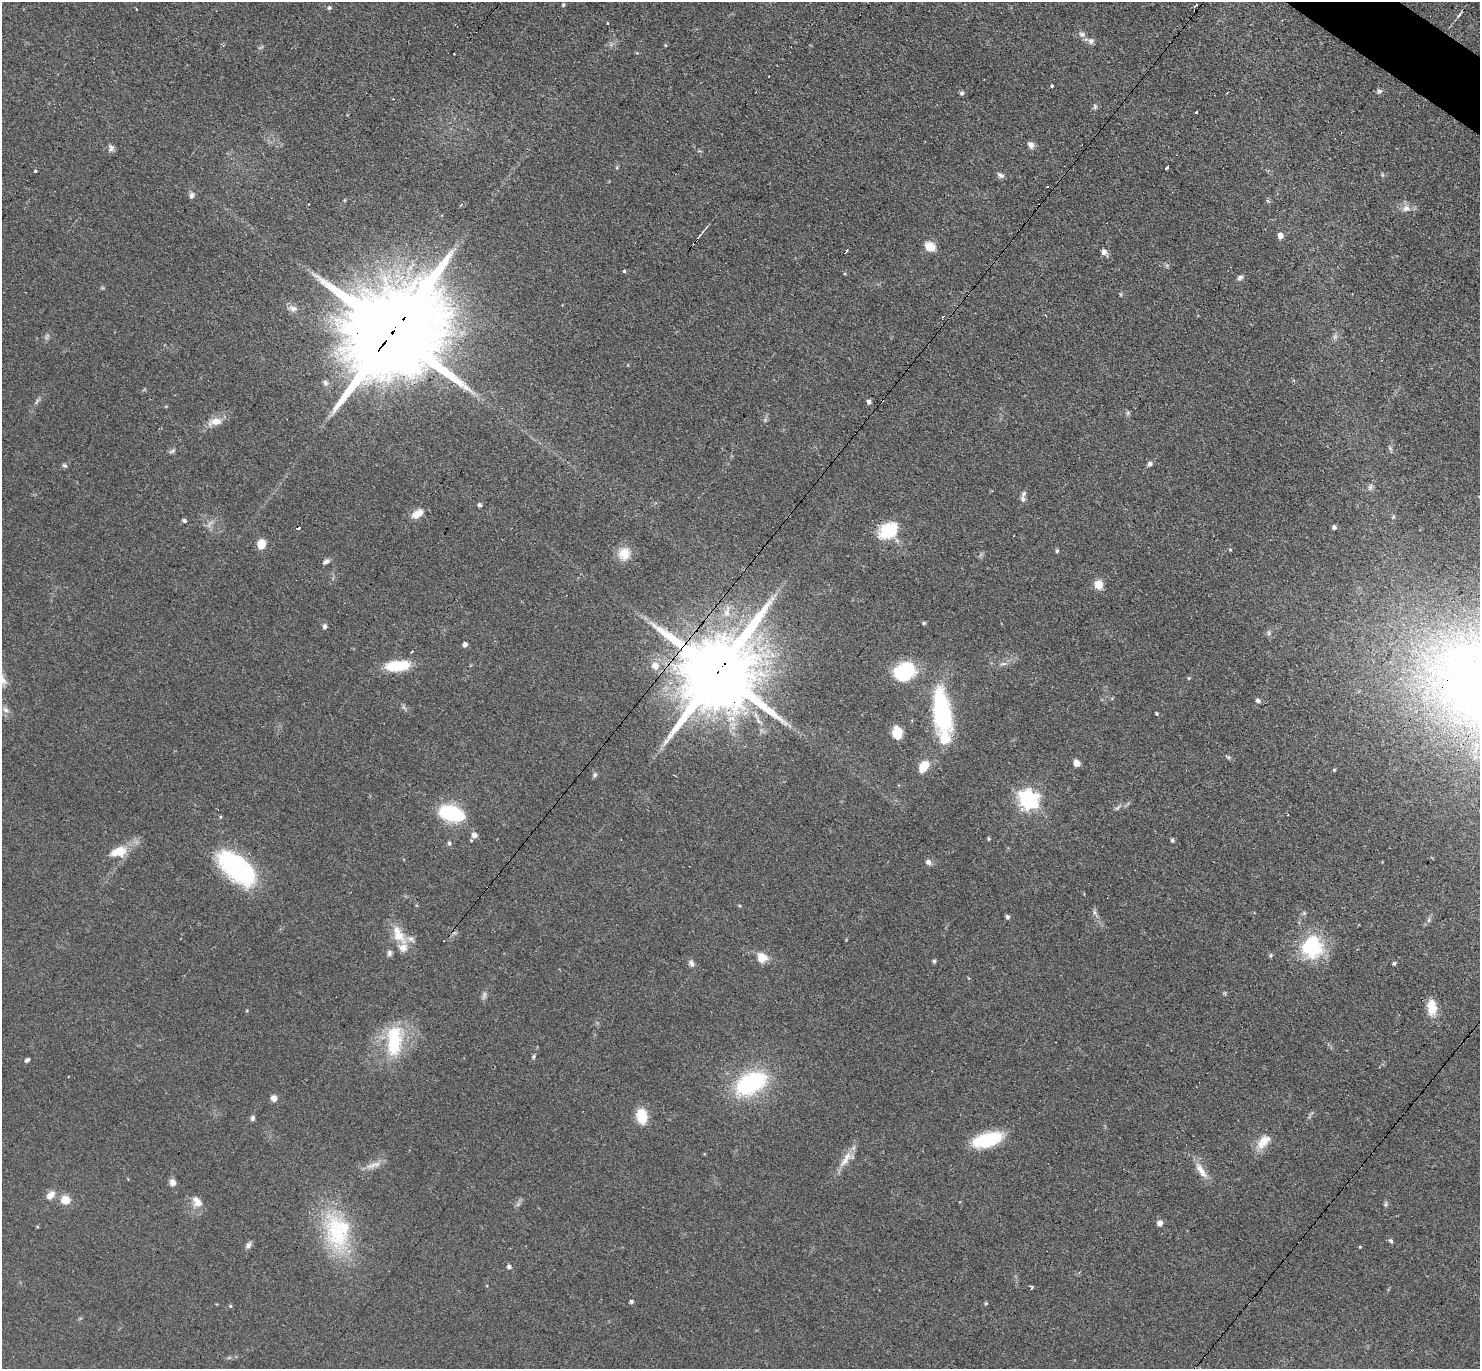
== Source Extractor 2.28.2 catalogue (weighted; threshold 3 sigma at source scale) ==
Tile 10 of 4 x 4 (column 2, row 3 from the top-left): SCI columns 1608-3085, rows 1665-3031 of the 6089 x 6079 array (HDU 1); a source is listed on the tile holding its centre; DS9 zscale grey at full resolution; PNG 1482 x 1371 px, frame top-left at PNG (2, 2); no overlay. Shown black and unused: <1% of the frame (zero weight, under 3 of 4 exposures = <1% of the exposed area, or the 3 px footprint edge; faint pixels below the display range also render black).
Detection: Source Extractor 2.28.2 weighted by HDU 2 'WHT'; one run over the whole footprint, this tile lists its part. Background 0.0607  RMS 0.0056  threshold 0.0254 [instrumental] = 3 sigma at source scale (4.5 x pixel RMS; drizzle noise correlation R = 1.50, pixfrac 1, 0.05/0.05 arcsec/px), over >= 5 px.
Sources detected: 129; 8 cosmic-ray / hot-pixel residue — not listed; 4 inside a brighter listed object's ellipse — not listed separately; the other 117 listed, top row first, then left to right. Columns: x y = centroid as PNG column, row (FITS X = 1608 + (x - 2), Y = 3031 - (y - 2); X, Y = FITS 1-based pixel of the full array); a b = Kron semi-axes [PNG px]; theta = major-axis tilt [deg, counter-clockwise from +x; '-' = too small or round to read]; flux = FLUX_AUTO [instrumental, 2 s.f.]
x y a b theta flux
563 5 5 4 - 0.71
1196 5 3 3 - 0.99
329 8 6 5 - 0.91
1459 15 8 4 53 1.1
607 23 3 2 - 0.51
1082 34 9 7 -5 2.1
1091 41 7 7 - 2
769 76 3 3 - 1.7
1052 86 3 3 - 1.5
1379 91 7 5 33 1.3
962 93 5 5 - 1.3
1227 93 3 2 - 0.65
393 99 3 2 - 0.53
1095 106 7 5 89 1.1
1196 112 3 3 - 1.3
1031 145 9 7 -45 2.2
111 148 10 8 -88 1.8
1166 168 4 3 - 3.7
35 171 3 3 - 1.7
1000 175 9 6 -32 1.7
192 195 7 6 - 1.9
308 204 3 2 - 0.67
1406 208 10 9 - 3.4
1280 236 6 5 - 2.9
930 246 10 8 -27 8.8
1104 252 6 6 - 2.6
624 271 3 3 - 8.1
1240 278 8 6 36 1.5
293 309 11 8 -28 2.9
393 331 31 24 47 13000
1335 337 7 4 71 1.3
869 402 5 5 - 1.7
216 421 19 9 12 5.7
172 451 9 4 30 1.2
1150 464 6 5 - 1.5
65 465 7 5 -2 1.1
1370 487 10 5 76 1.6
1023 499 10 7 -76 2.1
479 505 4 4 - 1.2
417 514 15 8 29 5.6
1393 517 5 4 - 0.8
184 520 5 4 - 1.3
1334 527 5 4 - 1.4
888 530 23 17 35 21
261 544 9 7 79 7.5
1230 549 5 3 - 0.55
1057 551 5 4 - 0.85
624 554 16 15 - 8.3
326 561 8 5 36 1.8
1099 585 10 9 - 6.2
772 598 7 4 -72 1.3
924 623 5 4 - 0.66
325 626 6 5 - 1.6
1269 633 6 5 - 1.1
465 644 4 4 - 2.3
412 652 3 2 - 0.74
398 666 26 10 4 20
655 666 8 8 - 4.7
904 671 21 16 29 35
717 672 23 20 54 7700
1189 678 4 4 - 0.61
1258 701 6 5 - 1.6
6 710 9 7 -52 2.1
941 710 50 19 -81 63
1157 713 5 3 - 0.59
897 733 12 9 -84 9.3
1076 763 6 5 - 4.2
923 767 15 9 57 8.1
595 775 6 5 - 1.2
1028 799 8 7 - 240
451 813 20 10 -16 54
220 817 5 3 - 0.52
474 835 6 5 - 2.8
989 839 4 3 - 0.74
1172 840 5 4 - 0.91
449 843 6 4 -77 1.1
118 852 23 13 16 10
928 862 6 6 - 2.2
237 868 46 23 -41 71
1094 912 7 4 -71 1.2
1007 917 5 5 - 1.1
399 935 29 13 -60 12
1312 947 29 27 -83 33
389 953 8 6 90 1.6
762 958 11 11 - 7.4
934 961 5 4 - 1.1
691 963 10 6 -64 1.9
1394 963 5 4 - 0.95
484 995 12 5 77 1.7
1432 1007 20 11 -86 8.4
394 1041 40 18 87 33
534 1056 6 5 - 0.88
27 1060 6 4 40 1.2
750 1083 32 20 26 56
274 1098 7 7 - 2.8
642 1116 16 11 -83 12
252 1118 7 5 76 1.3
987 1140 30 12 16 31
1264 1141 23 12 49 7.9
845 1159 29 8 55 7.1
372 1165 21 6 24 4.3
1201 1170 26 8 -58 6.3
173 1182 8 7 - 3
50 1195 13 8 45 4.1
65 1200 12 11 - 6.2
197 1201 15 10 -58 5.4
1386 1204 7 4 89 0.95
1160 1223 6 6 - 3
336 1233 62 28 -73 49
1391 1241 6 5 - 1.1
248 1245 8 6 59 1.9
1360 1247 4 3 - 0.45
509 1266 5 5 - 1.5
1032 1287 5 3 - 3
631 1302 4 4 - 1.1
986 1303 4 4 - 0.63
230 1306 4 4 - 0.65
Overlapping masked pixels (flux is a lower limit): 2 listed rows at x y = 393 331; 717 672